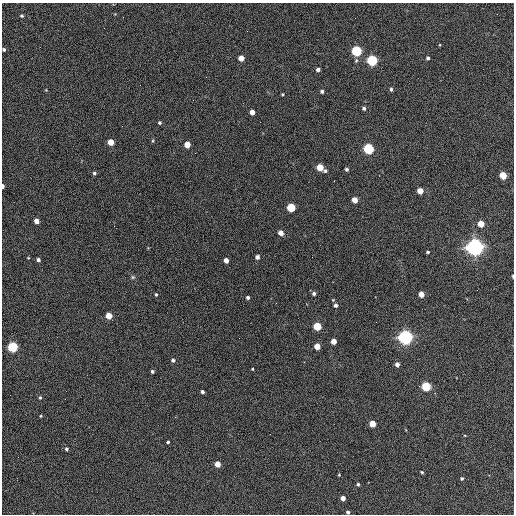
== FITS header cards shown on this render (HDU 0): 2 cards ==
NAXIS1  =                  512 / Axis length
NAXIS2  =                  512 / Axis length

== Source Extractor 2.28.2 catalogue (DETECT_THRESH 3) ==
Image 512 x 512 px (HDU 0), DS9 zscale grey, 1 PNG px = 1 image px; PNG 516 x 516 px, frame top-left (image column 1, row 512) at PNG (2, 3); no overlay
Background 390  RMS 21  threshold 63.7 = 3 sigma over >= 5 px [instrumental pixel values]
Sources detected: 71; all 71 listed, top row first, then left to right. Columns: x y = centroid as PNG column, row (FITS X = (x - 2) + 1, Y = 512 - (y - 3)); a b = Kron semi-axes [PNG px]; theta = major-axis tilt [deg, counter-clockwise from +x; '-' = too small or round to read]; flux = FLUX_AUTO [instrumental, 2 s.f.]
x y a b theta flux
22 16 3 3 - 2.1e+03
4 49 3 3 - 2.6e+03
356 51 5 5 - 1.8e+05
241 58 4 4 - 2.0e+04
428 58 4 3 - 3.2e+03
372 60 5 5 - 2.4e+05
318 70 4 4 - 5.0e+03
206 77 2 2 - 6.5e+02
391 89 4 3 - 2.7e+03
46 90 4 4 - 1.1e+03
322 91 4 4 - 3.7e+03
282 94 3 3 - 1.6e+03
364 108 4 4 - 3.4e+03
252 112 4 4 - 1.3e+04
159 123 4 4 - 2.3e+03
153 141 5 4 - 1.6e+03
110 142 4 4 - 2.9e+04
187 145 5 4 - 2.5e+04
368 149 5 5 - 2.2e+05
320 167 5 4 - 4.0e+04
347 169 3 3 - 2.9e+03
325 171 4 4 - 2.6e+03
94 173 4 4 - 3.0e+03
503 175 5 4 - 4.9e+04
3 186 4 2 - 5.1e+03
420 191 4 4 - 2.4e+04
354 200 4 4 - 1.8e+04
291 207 5 4 - 8.1e+04
36 221 4 4 - 1.4e+04
481 224 4 4 - 3.1e+04
281 233 4 4 - 1.5e+04
475 247 6 6 - 1.1e+06
428 252 3 3 - 2.3e+03
257 257 4 4 - 6.7e+03
312 257 2 2 - 6.5e+02
28 258 3 3 - 1.1e+03
38 260 4 3 - 4.2e+03
226 260 4 4 - 1.0e+04
513 276 3 2 - 1.8e+03
133 277 6 5 - 2.2e+03
156 294 4 3 - 2.0e+03
314 294 5 4 - 3.6e+03
421 294 4 4 - 2.0e+04
248 297 3 3 - 3.9e+03
276 303 2 2 - 8.1e+02
336 305 5 5 - 4.5e+03
109 316 4 4 - 2.9e+04
317 326 5 4 - 7.5e+04
405 337 5 5 - 7.4e+05
333 341 4 4 - 2.1e+04
317 346 4 4 - 2.7e+04
12 347 5 5 - 1.8e+05
173 360 4 4 - 3.6e+03
397 364 4 4 - 7.2e+03
252 369 3 3 - 1.3e+03
152 371 3 3 - 2.9e+03
426 386 5 5 - 1.3e+05
202 392 3 3 - 3.7e+03
40 398 4 4 - 1.7e+03
41 416 3 3 - 1.2e+03
372 424 4 4 - 3.2e+04
270 434 2 2 - 9.1e+02
168 442 3 3 - 2.5e+03
66 449 4 3 - 2.9e+03
217 464 4 4 - 1.9e+04
422 472 4 3 - 1.8e+03
339 475 3 3 - 1.2e+03
462 478 4 3 - 2.4e+03
358 484 4 3 - 2.4e+03
343 498 4 4 - 9.7e+03
348 512 3 3 - 3.1e+03
At the frame edge (FLAGS 8, measured only in part): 4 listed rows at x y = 4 49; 3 186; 513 276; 348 512